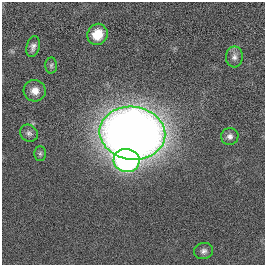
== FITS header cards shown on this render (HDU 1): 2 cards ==
NAXIS1  =                  263
NAXIS2  =                  263

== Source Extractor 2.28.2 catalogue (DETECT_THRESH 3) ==
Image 263 x 263 px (HDU 1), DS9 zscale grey, 1 PNG px = 1 image px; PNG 267 x 267 px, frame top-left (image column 1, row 263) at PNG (2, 2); each listed source drawn as its Kron ellipse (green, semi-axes under 4 px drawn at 4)
Background 0.00456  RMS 0.053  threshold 0.158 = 3 sigma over >= 5 px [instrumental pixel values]
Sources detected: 11; all 11 listed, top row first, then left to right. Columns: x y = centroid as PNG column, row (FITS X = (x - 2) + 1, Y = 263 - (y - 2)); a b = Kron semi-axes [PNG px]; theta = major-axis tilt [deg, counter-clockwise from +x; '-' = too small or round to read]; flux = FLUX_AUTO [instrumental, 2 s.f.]
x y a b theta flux
97 34 11 10 - 69
33 47 10 6 75 14
234 57 10 8 89 17
51 65 8 6 88 8
35 91 11 10 - 30
29 133 9 8 - 12
132 133 33 26 -8 5000
230 136 8 8 - 15
40 154 7 5 89 7.4
127 160 13 11 -6 880
204 251 10 8 15 13